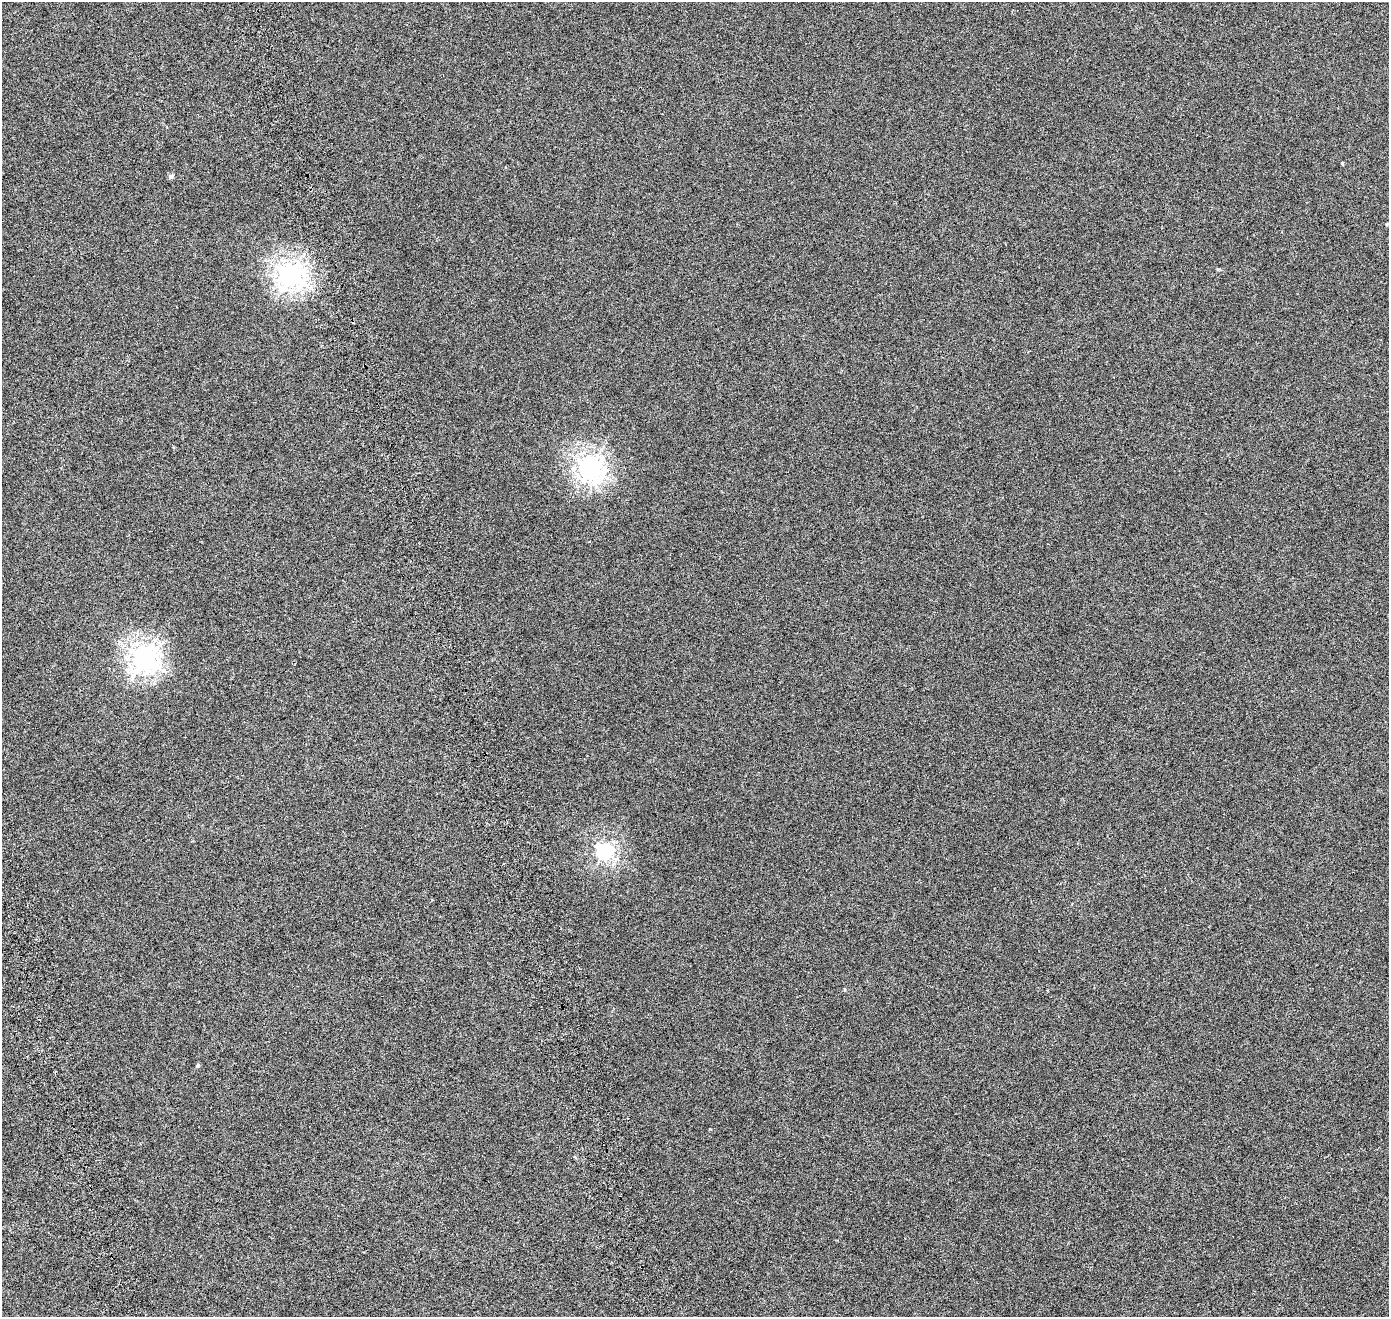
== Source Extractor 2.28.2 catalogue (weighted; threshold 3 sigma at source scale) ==
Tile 11 of 4 x 4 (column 3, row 3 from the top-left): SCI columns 2926-4312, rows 1523-2837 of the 5840 x 5638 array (HDU 1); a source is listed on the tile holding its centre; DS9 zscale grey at full resolution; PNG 1391 x 1319 px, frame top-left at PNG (2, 2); no overlay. Shown black and unused: <1% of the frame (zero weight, under 4 of 8 exposures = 7% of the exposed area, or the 3 px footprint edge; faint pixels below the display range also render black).
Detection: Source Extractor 2.28.2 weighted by HDU 2 'WHT'; one run over the whole footprint, this tile lists its part. Background 3.17e-06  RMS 0.0016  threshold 0.00671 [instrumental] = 3 sigma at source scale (4.09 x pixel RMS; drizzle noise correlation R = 1.36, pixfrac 0.8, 0.0396/0.0396 arcsec/px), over >= 5 px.
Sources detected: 6; all 6 listed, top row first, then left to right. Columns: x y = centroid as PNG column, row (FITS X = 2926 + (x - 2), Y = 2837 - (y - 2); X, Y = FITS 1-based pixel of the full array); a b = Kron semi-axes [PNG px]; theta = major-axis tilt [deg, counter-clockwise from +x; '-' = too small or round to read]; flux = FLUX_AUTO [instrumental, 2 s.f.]
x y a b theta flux
171 177 6 5 - 0.22
290 275 8 8 - 80
590 468 8 8 - 72
144 658 8 8 - 85
604 851 6 6 - 35
198 1066 5 4 - 0.23